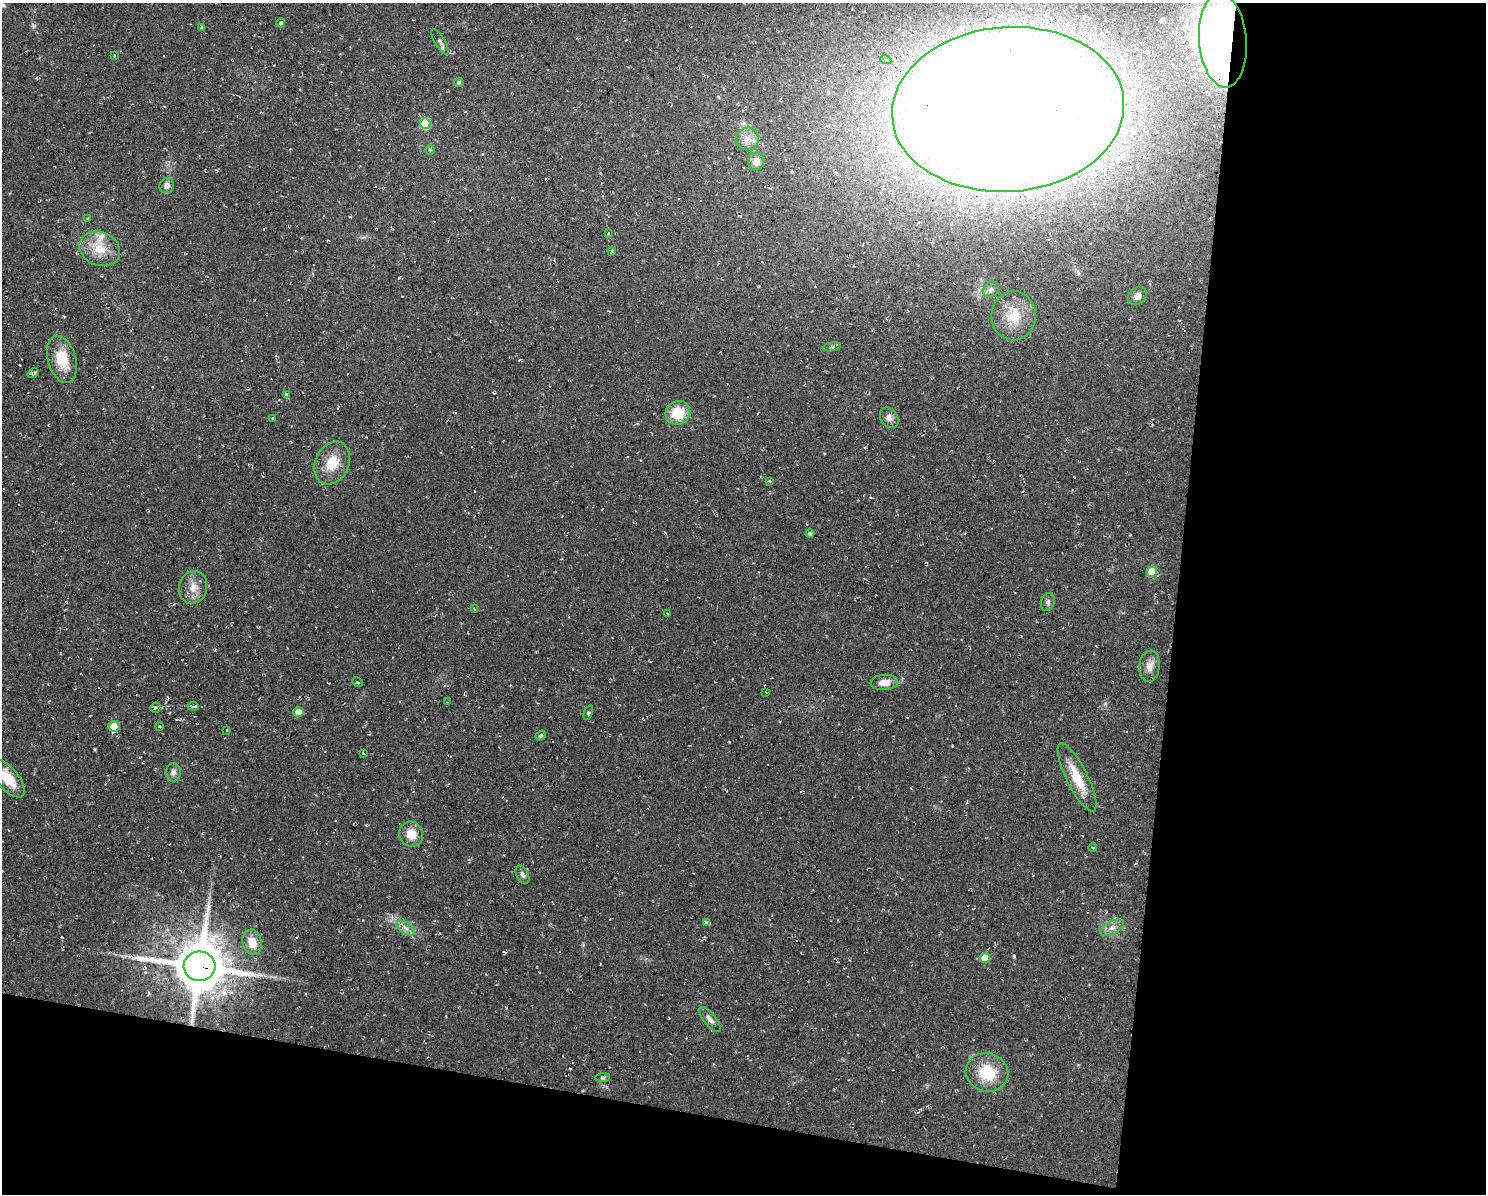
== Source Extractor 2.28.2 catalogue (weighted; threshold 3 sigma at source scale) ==
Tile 12 of 3 x 4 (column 3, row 4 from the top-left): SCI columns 3081-4564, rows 1-1192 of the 4791 x 4769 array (HDU 1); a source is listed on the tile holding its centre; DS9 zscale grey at full resolution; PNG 1488 x 1196 px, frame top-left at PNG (2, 3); each listed source drawn as its Kron ellipse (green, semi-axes under 4 px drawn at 4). Shown black and unused: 27% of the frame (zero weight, under 2 of 3 exposures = <1% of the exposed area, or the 3 px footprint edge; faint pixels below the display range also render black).
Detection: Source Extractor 2.28.2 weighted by HDU 2 'WHT'; one run over the whole footprint, this tile lists its part. Background 0.0769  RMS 0.0099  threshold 0.0448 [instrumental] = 3 sigma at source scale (4.5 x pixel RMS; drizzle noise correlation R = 1.50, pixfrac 1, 0.05/0.05 arcsec/px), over >= 5 px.
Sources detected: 70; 1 inside a brighter object's white glare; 3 cosmic-ray / hot-pixel residue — neither listed nor drawn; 2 inside a brighter listed object's ellipse — not listed separately; the other 64 listed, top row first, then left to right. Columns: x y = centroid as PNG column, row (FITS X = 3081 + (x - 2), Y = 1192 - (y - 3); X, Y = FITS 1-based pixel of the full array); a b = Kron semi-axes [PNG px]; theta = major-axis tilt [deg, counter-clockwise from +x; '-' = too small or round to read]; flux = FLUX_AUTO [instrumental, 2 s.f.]
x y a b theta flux
281 23 4 4 - 2.1
201 27 4 3 - 1.3
1223 41 47 23 -85 640
440 42 14 5 -60 3.1
114 55 2 2 - 0.64
886 60 6 4 -18 1.4
459 82 5 4 - 1.6
1008 109 116 82 4 4900
425 123 5 5 - 44
747 139 11 11 - 8.8
430 150 5 4 - 1.1
756 161 9 8 - 9
167 185 8 7 - 5
88 219 4 3 - 0.98
608 234 3 3 - 2.6
100 249 21 16 -22 21
612 251 4 3 - 1.6
991 289 9 7 39 3.3
1137 296 10 8 40 5.1
1014 316 24 22 -90 28
832 347 9 3 10 1.4
62 359 24 14 -73 26
33 373 6 3 32 2
287 394 3 3 - 28
678 413 13 12 - 24
273 418 3 3 - 1.2
889 418 11 8 -55 4.7
332 463 22 16 65 23
769 481 3 2 - 2
810 533 4 4 - 2.3
1152 572 5 5 - 30
193 587 16 14 76 12
1048 602 9 6 70 2.8
474 609 4 2 - 1.2
667 614 4 3 - 1.3
1150 666 15 10 82 8
357 682 5 3 - 1.1
884 682 13 7 4 8.7
766 692 3 2 - 0.74
447 702 3 3 - 1
193 706 5 3 - 14
155 708 5 5 - 2.5
299 712 5 5 - 12
588 713 8 3 68 1.6
114 726 5 5 - 23
159 727 3 3 - 3.8
227 730 4 2 - 0.81
541 736 6 4 35 1.8
363 754 4 3 - 3.3
173 772 9 7 88 4
1077 777 38 10 -63 26
8 779 22 10 -51 24
411 834 13 12 - 14
1093 848 4 2 - 0.75
522 875 10 6 -64 2.8
706 922 4 3 - 2
406 928 10 5 -33 4.5
1112 928 13 6 28 5.7
252 942 13 9 -74 14
985 958 5 5 - 16
199 966 16 15 - 5300
710 1019 15 6 -51 4.6
987 1072 21 19 -16 33
602 1078 7 3 1 1.4
Overlapping masked pixels (flux is a lower limit): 4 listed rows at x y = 1223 41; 1008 109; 33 373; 199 966
Isophote crosses this tile's border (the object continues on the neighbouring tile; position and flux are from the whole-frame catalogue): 3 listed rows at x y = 1223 41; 1008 109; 8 779